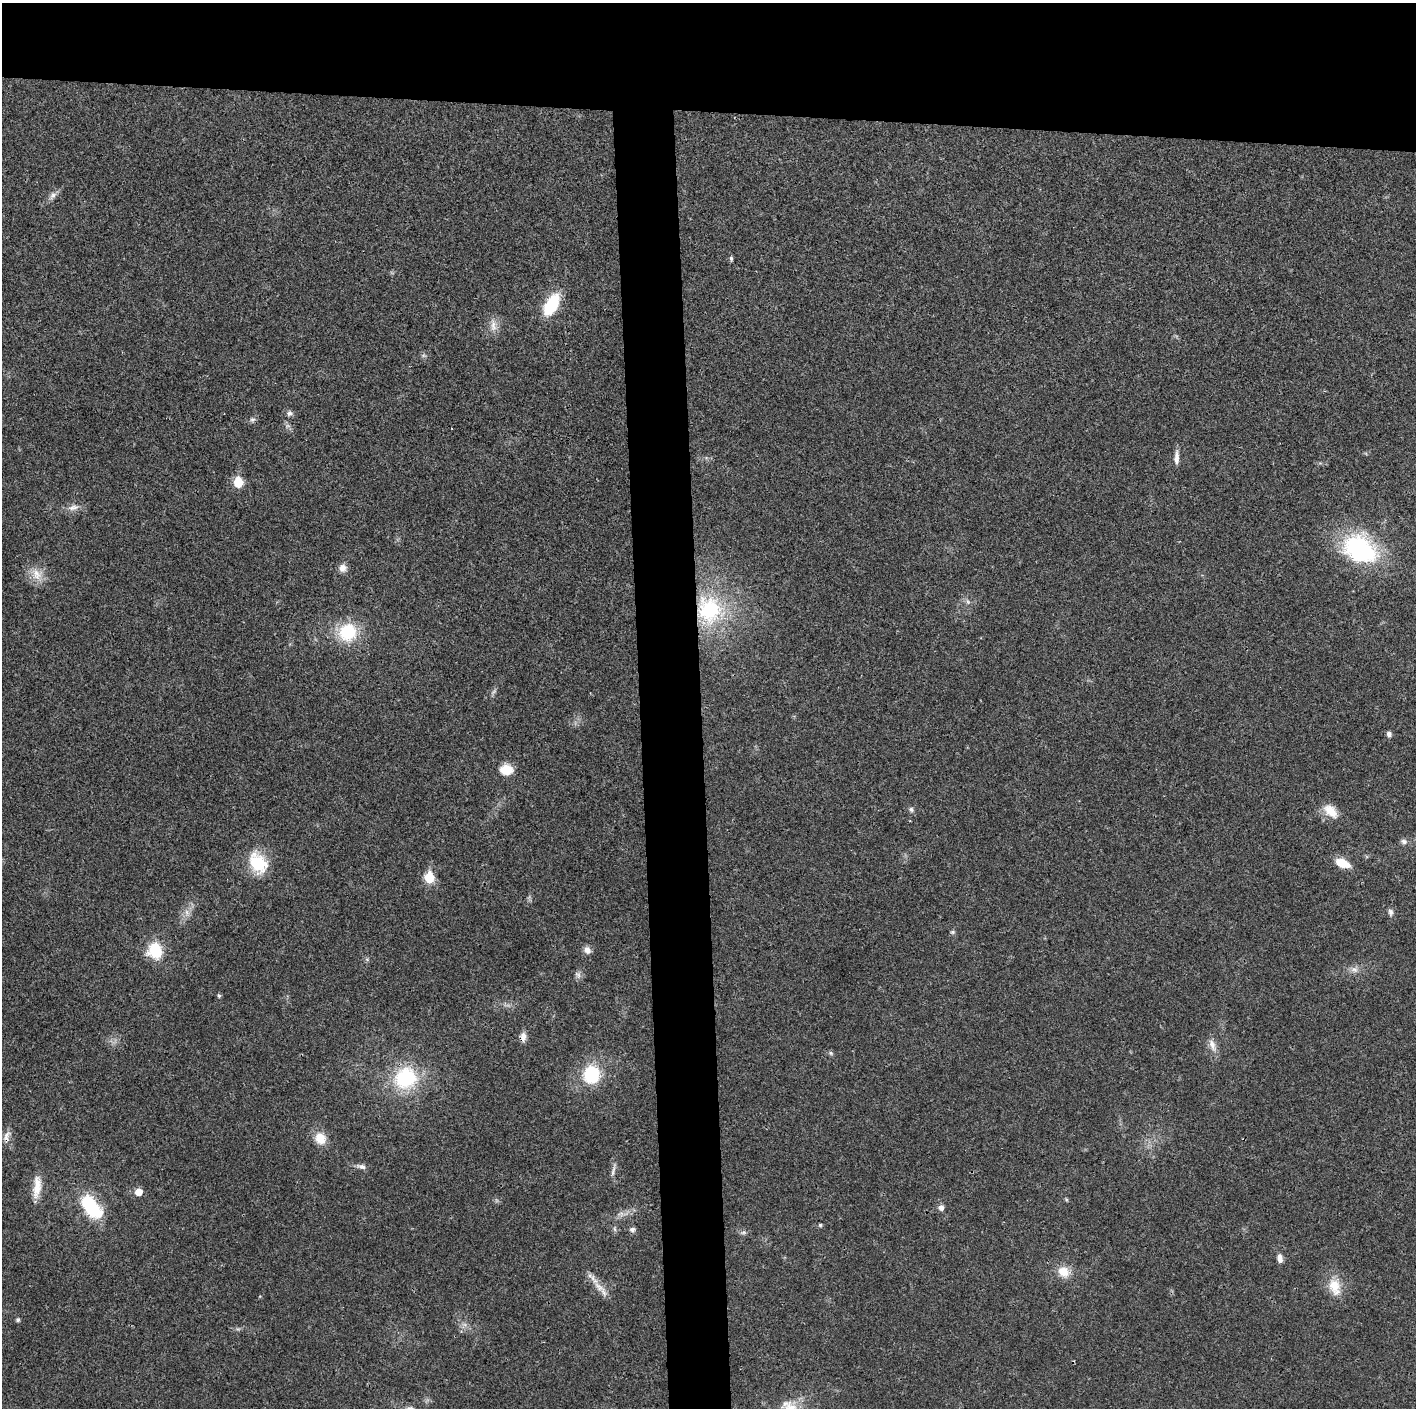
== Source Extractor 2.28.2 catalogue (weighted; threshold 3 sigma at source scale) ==
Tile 2 of 3 x 3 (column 2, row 1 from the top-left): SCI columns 1415-2828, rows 2817-4222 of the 4243 x 4225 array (HDU 1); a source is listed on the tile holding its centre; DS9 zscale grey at full resolution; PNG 1418 x 1410 px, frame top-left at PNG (2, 3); no overlay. Shown black and unused: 12% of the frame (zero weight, under 3 of 4 exposures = <1% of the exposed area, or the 3 px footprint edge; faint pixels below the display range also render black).
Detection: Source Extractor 2.28.2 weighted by HDU 2 'WHT'; one run over the whole footprint, this tile lists its part. Background 0.0183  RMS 0.0039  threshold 0.0177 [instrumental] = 3 sigma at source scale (4.5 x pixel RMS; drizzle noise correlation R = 1.50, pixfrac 1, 0.05/0.05 arcsec/px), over >= 5 px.
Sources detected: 57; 1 too faint to see at this stretch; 1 inside a brighter object's white glare — not listed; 1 inside a brighter listed object's ellipse — not listed separately; the other 54 listed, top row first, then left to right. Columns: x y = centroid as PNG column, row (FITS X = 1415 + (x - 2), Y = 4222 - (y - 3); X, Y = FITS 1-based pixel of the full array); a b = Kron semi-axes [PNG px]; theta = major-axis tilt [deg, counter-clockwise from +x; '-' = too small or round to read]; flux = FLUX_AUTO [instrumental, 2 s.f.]
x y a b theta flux
53 195 12 7 51 1.9
731 258 6 5 - 0.79
551 305 20 10 61 22
493 325 19 8 -87 3.1
289 413 8 7 - 1.3
252 420 7 6 - 1
1176 458 17 6 88 2.6
238 482 6 5 - 16
73 507 16 7 10 2.7
1360 549 41 29 -27 49
343 568 10 10 - 2.3
37 574 18 13 -62 5.6
968 602 8 5 -59 0.98
709 610 40 35 -78 41
347 632 20 19 - 19
1389 734 6 5 - 1.3
506 769 12 9 -3 8.3
911 809 7 6 - 0.98
1331 811 22 13 -42 6.2
1404 841 8 7 - 1.4
259 863 32 19 -69 14
1342 863 13 8 -23 8.3
429 878 6 6 - 19
1391 912 9 6 -83 1.4
187 913 10 5 -64 1.6
952 932 6 5 - 0.66
155 950 16 14 -81 15
587 950 10 8 -56 2.1
1354 969 11 8 -20 2.2
578 975 11 6 -51 1.3
219 996 5 4 - 0.73
523 1037 13 7 -88 2.4
1212 1045 20 8 -70 3.3
831 1053 6 5 - 0.69
592 1074 21 18 85 19
405 1078 26 24 36 29
6 1137 17 8 79 2.7
320 1138 14 12 -57 6.5
361 1166 13 6 -16 1.7
613 1170 21 4 76 1.6
37 1187 31 9 83 6.3
138 1192 6 5 - 5.9
1066 1199 5 4 - 0.46
89 1204 32 16 -50 23
941 1208 7 7 - 1.6
820 1225 5 5 - 0.56
632 1230 7 6 - 1.2
743 1232 8 4 9 0.88
1280 1258 10 6 -81 2.4
1064 1272 16 13 -33 5.9
1334 1286 19 16 -75 7.9
599 1287 20 9 -39 4.6
18 1320 5 4 - 0.84
790 1408 25 18 17 9.4
Overlapping masked pixels (flux is a lower limit): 3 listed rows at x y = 709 610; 523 1037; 6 1137
Isophote crosses this tile's border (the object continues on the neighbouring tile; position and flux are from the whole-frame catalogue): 1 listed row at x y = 790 1408